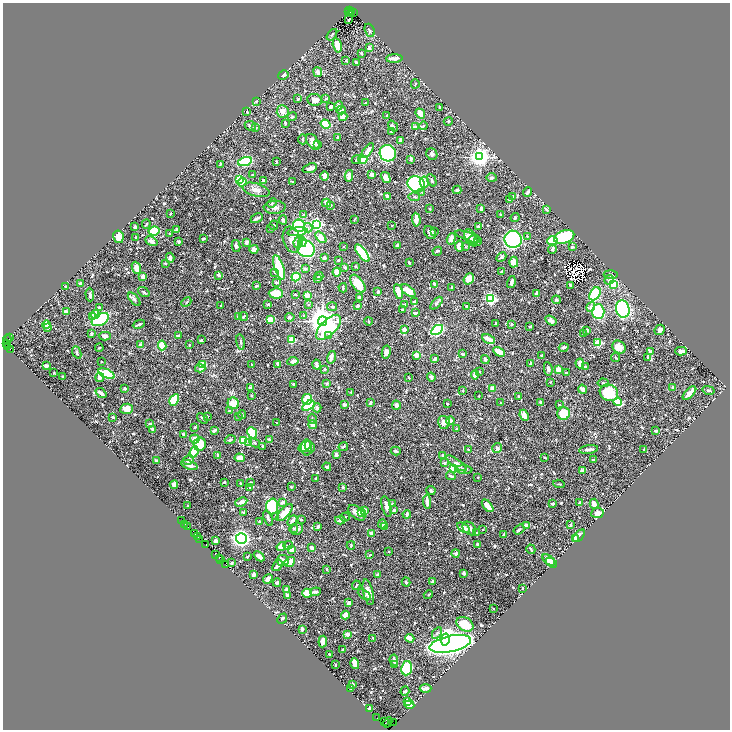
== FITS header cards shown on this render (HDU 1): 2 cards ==
NAXIS1  =                 1455
NAXIS2  =                 1455

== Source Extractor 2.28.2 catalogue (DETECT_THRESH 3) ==
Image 1455 x 1455 px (HDU 1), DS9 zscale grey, zoomed out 1/2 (1 PNG px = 2 x 2 image px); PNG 732 x 732 px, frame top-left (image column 2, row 1454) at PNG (3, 3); each listed source drawn as its Kron ellipse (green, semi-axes under 4 px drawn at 4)
Background 1.43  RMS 0.014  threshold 0.0426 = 3 sigma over >= 5 px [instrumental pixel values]
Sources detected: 928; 63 cannot appear on this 1/2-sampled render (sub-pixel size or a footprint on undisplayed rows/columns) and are neither listed nor drawn; of the other 865, the 500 brightest by FLUX_AUTO listed and drawn (365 fainter detections omitted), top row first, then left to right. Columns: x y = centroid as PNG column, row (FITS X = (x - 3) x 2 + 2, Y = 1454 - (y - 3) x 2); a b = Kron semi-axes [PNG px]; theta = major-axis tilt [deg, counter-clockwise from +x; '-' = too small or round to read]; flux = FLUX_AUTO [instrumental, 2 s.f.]
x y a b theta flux
349 11 3 1 - 270
351 11 2 2 - 330
348 12 2 1 - 140
353 12 3 1 - 270
349 20 4 2 - 3.2
370 30 7 4 -68 4.8
332 35 6 3 53 4
337 45 7 4 -76 46
369 48 3 3 - 13
361 53 2 2 - 7.3
394 58 8 3 2 23
346 60 4 3 - 3.2
356 62 3 3 - 5.4
318 72 5 3 - 14
283 75 5 3 - 13
415 84 4 2 - 3.4
326 98 3 2 - 4.1
298 99 3 2 - 4.4
315 100 7 6 - 10
256 101 3 2 - 4.8
366 103 4 2 - 3.5
330 106 4 3 - 5
338 106 5 3 - 6.2
439 108 4 2 - 3.6
341 110 4 3 - 5.9
283 111 6 6 - 15
247 112 3 2 - 3.8
420 113 5 4 - 37
387 115 3 2 - 5
292 117 5 3 - 3.2
343 117 4 4 - 19
448 121 4 3 - 2.9
285 123 3 3 - 4.4
326 124 5 3 - 73
250 126 6 4 -25 5.3
393 126 6 3 -52 6.2
423 126 4 3 - 3.9
415 127 3 3 - 16
256 128 3 3 - 2.9
392 132 3 2 - 5.6
337 137 3 2 - 3.6
303 139 5 2 - 3.5
400 140 4 2 - 16
313 142 9 5 -55 21
318 145 4 3 - 4
368 151 9 3 53 23
388 153 8 8 - 430
432 154 6 5 - 6.9
480 157 4 4 - 1800
356 159 5 3 - 3.7
363 159 5 4 - 41
411 159 3 2 - 9.4
276 161 3 2 - 2.6
245 162 7 4 17 140
220 164 4 3 - 2.7
310 168 7 4 19 9.4
253 174 2 2 - 2.8
372 175 3 2 - 27
325 176 5 3 - 19
349 176 6 3 80 13
386 177 6 4 -59 19
491 178 5 4 - 4.6
240 179 4 3 - 80
264 180 4 3 - 4.2
432 180 6 3 -64 5.5
292 181 3 2 - 2.8
242 182 5 3 - 91
424 182 5 4 - 21
416 184 9 7 -29 310
256 190 14 6 -16 16
457 190 4 3 - 4
422 192 4 3 - 2.7
528 192 5 2 - 6.8
388 197 4 3 - 6.8
414 197 6 3 -4 4.8
512 197 3 2 - 8
509 200 3 2 - 3.5
272 203 5 3 - 3.5
326 203 5 3 - 23
330 205 3 3 - 5.9
275 207 11 6 3 12
481 208 4 2 - 6.6
430 209 2 2 - 4.4
546 209 3 2 - 6.2
170 214 2 2 - 3.3
303 215 3 3 - 7.2
500 215 3 2 - 2.7
257 218 6 2 26 14
515 218 4 3 - 4.5
354 219 3 2 - 2.8
283 220 4 3 - 5.9
416 220 7 2 -86 18
146 224 5 3 - 3.7
317 224 4 3 - 490
274 225 5 3 - 4.2
392 225 2 2 - 2.7
299 226 6 6 - 140
135 227 3 3 - 6.3
479 227 3 2 - 9.3
308 228 5 3 - 4.3
270 229 2 2 - 3.3
176 230 4 3 - 4.8
154 231 5 4 - 150
297 232 10 4 8 25
434 232 3 3 - 2.6
170 233 3 2 - 2.9
430 233 7 5 -48 13
527 236 3 2 - 2.6
118 237 6 5 - 27
136 237 2 2 - 3.8
321 237 7 4 -50 30
468 237 14 4 -19 16
564 237 10 6 19 200
471 238 9 5 -60 13
203 239 3 2 - 6.7
292 239 13 8 -74 30
451 239 6 3 72 19
474 239 6 4 22 7.7
513 239 8 8 - 900
151 241 6 4 -29 15
552 241 5 4 - 120
179 242 3 2 - 7.4
246 242 3 2 - 11
298 242 6 4 70 24
302 242 5 3 - 97
478 242 3 2 - 5.3
397 245 4 2 - 14
236 246 6 4 -78 6.7
343 246 3 2 - 3.2
459 246 5 4 - 22
465 247 4 3 - 2.9
572 247 3 2 - 3.6
254 249 4 3 - 11
306 249 9 8 - 400
552 249 5 3 - 7.7
437 251 5 2 - 3.3
362 253 10 4 -52 230
501 257 6 3 45 7.2
170 258 5 3 - 8.6
324 258 3 3 - 11
338 260 2 2 - 5.9
514 262 5 4 - 23
165 263 3 2 - 5.1
409 263 3 2 - 3.8
355 266 2 2 - 2.6
279 267 13 4 -72 130
345 267 3 3 - 5.8
136 268 6 3 -70 25
305 269 2 2 - 19
275 272 4 3 - 4.3
337 272 4 3 - 40
501 272 3 2 - 5.8
218 275 3 2 - 9.3
611 275 7 4 -4 5.1
319 276 4 3 - 8.9
143 277 3 2 - 23
296 277 4 4 - 110
318 279 3 2 - 3.7
469 279 6 4 52 24
609 280 5 4 - 7.6
276 282 3 3 - 3
511 282 6 2 75 10
81 284 3 3 - 10
358 284 10 5 -53 54
435 284 3 2 - 16
613 284 4 4 - 85
570 285 3 2 - 4.8
256 286 3 2 - 4.2
66 287 3 3 - 4.8
452 287 3 2 - 5.1
343 288 4 2 - 3.7
378 291 3 3 - 3
408 291 8 4 -38 45
144 292 6 2 -36 3.7
398 292 8 3 -76 44
276 293 7 5 -3 45
536 293 4 2 - 9.1
90 294 7 3 -88 5.8
595 294 7 5 56 150
296 295 4 2 - 4
307 295 4 3 - 28
360 297 3 3 - 7.2
134 299 8 3 -48 6.2
491 299 3 3 - 390
556 300 4 3 - 6
414 301 2 2 - 4.2
186 302 5 2 - 2.6
436 303 7 3 47 7
268 304 3 2 - 2.7
221 305 2 2 - 3.6
308 305 3 2 - 3.1
404 305 4 2 - 8.3
357 306 3 2 - 8.6
466 306 3 2 - 6
99 307 3 2 - 4.7
332 307 5 3 - 5.8
591 307 5 4 - 9.7
623 309 9 6 -75 470
402 310 2 2 - 4.7
66 312 4 4 - 9.4
598 312 7 6 - 280
415 313 3 2 - 6.4
95 314 4 4 - 22
92 316 3 3 - 20
239 316 4 3 - 19
304 316 3 3 - 3
244 317 4 3 - 5.8
290 317 5 4 - 6.2
270 319 4 3 - 69
100 320 9 6 28 240
551 320 6 3 -35 13
322 321 4 4 - 4000
369 321 4 2 - 3.6
496 323 3 2 - 2.7
139 324 6 2 24 3.4
511 324 3 2 - 3.8
46 325 4 4 - 31
530 326 3 2 - 3.7
48 327 3 3 - 4.4
329 327 16 7 45 200
404 330 3 2 - 15
437 330 6 4 31 420
587 330 4 3 - 7
660 330 5 5 - 12
583 333 4 2 - 6.5
91 334 3 2 - 5.8
105 336 6 4 -2 16
178 336 3 3 - 3.6
328 336 4 3 - 4.4
9 337 3 2 - 180
488 339 6 3 -26 31
7 340 4 3 - 630
201 340 3 3 - 3.4
292 340 3 3 - 73
241 342 8 3 -80 5
6 343 4 2 - 200
598 343 4 3 - 38
140 345 2 2 - 14
162 345 5 3 - 59
189 345 2 2 - 2.9
8 346 3 2 - 110
564 347 5 3 - 5.6
619 347 7 6 - 28
99 348 4 2 - 2.6
10 349 2 1 - 890
650 351 4 3 - 6.2
681 351 6 3 -2 17
77 352 6 3 -68 5.2
386 352 6 4 79 11
499 352 6 3 -31 36
462 354 3 2 - 4
416 355 4 3 - 29
542 355 3 2 - 6.7
331 357 6 3 74 16
648 357 4 3 - 3.9
616 358 4 3 - 3.6
435 359 3 2 - 8.1
485 359 4 3 - 7.8
101 361 2 2 - 2.7
293 361 5 3 - 26
530 363 4 2 - 3
580 363 5 2 - 23
278 364 4 2 - 12
202 365 4 4 - 64
252 365 4 2 - 3.7
317 365 5 3 - 11
46 366 3 2 - 13
585 367 2 2 - 5.6
200 368 5 3 - 8.6
325 369 3 3 - 3.3
548 369 7 3 -80 7.7
558 370 3 3 - 60
479 372 2 2 - 3.1
566 372 2 2 - 2.7
54 373 3 2 - 3.3
107 374 9 4 -22 110
475 375 4 3 - 15
62 376 2 2 - 4.7
409 377 3 2 - 4.3
431 377 4 3 - 9
100 378 4 3 - 21
550 382 2 2 - 2.7
327 383 4 3 - 4.5
603 383 5 3 - 3.5
293 384 3 2 - 2.9
250 387 3 2 - 3.5
673 387 3 2 - 8.2
492 388 4 3 - 14
125 389 3 3 - 4.1
582 389 5 3 - 17
709 390 6 3 -14 5.7
463 391 2 2 - 2.8
351 392 3 2 - 3
101 393 6 2 -40 8.4
609 393 9 8 - 110
689 393 8 3 45 28
252 396 2 2 - 4.5
479 396 2 2 - 3.2
518 396 3 2 - 3.4
307 399 5 5 - 57
174 400 6 4 59 96
618 402 4 3 - 99
233 403 6 5 - 39
370 403 3 2 - 7.8
500 403 2 2 - 2.9
541 403 4 2 - 8.7
344 404 2 2 - 22
447 404 2 2 - 4.9
559 404 2 2 - 3.1
396 405 4 3 - 9.9
308 406 7 4 33 170
317 408 4 4 - 7.9
127 409 6 5 - 18
229 411 3 2 - 3.6
564 413 6 6 - 82
242 414 4 3 - 7.4
524 415 5 3 - 16
207 416 3 2 - 2.6
238 416 3 2 - 3.2
113 417 2 2 - 8
202 418 6 2 -37 3.8
312 419 5 2 - 3.6
450 421 4 4 - 10
444 422 6 5 - 15
276 423 2 2 - 2.8
150 424 3 2 - 3.6
313 425 4 4 - 16
195 427 2 2 - 4.1
152 429 3 2 - 8.7
456 429 3 2 - 3.4
214 431 4 2 - 11
656 431 3 2 - 6.5
252 433 6 5 - 150
184 435 4 3 - 7.4
195 439 5 4 - 23
269 439 3 2 - 4.5
230 440 5 3 - 5
243 441 3 3 - 120
249 442 4 3 - 4
255 443 5 3 - 5.2
200 444 7 6 - 65
262 446 2 2 - 3.5
305 446 7 4 39 37
310 447 6 4 -60 13
343 447 5 3 - 3.2
307 448 8 5 -88 42
497 448 5 4 - 5.8
589 449 9 3 9 11
644 449 3 2 - 4.9
468 450 3 2 - 2.8
396 451 5 3 - 5.8
194 452 6 4 67 53
336 454 3 3 - 11
218 455 4 3 - 4.9
443 455 3 2 - 4.3
240 458 5 3 - 23
545 458 3 2 - 3.6
188 460 6 4 28 11
593 460 3 2 - 4.3
156 461 4 3 - 7.1
444 463 3 2 - 8.4
457 463 12 4 -36 18
189 465 9 3 -19 18
327 467 4 3 - 6
454 469 3 3 - 270
464 470 8 3 -4 14
583 470 2 2 - 25
451 476 5 3 - 7.8
478 477 3 2 - 3.5
315 478 2 2 - 2.6
224 482 3 2 - 3.5
250 482 2 2 - 2.8
241 484 3 2 - 4.8
559 484 6 2 -8 2.7
174 485 4 4 - 18
249 487 2 2 - 4.6
291 487 3 2 - 3.4
343 487 3 2 - 5.5
431 491 5 3 - 6.9
241 502 6 3 26 15
283 502 3 2 - 10
427 502 7 2 -86 18
553 503 3 2 - 7
580 503 3 2 - 5.2
393 504 4 3 - 4.2
594 504 5 3 - 20
187 506 2 2 - 2.9
272 506 8 6 87 240
386 506 11 4 -75 16
487 506 7 3 -50 24
365 510 3 3 - 15
394 510 4 3 - 5.6
361 512 4 4 - 47
243 513 3 2 - 3.4
285 513 10 5 46 35
357 513 10 6 -40 20
597 513 6 5 - 20
407 514 4 3 - 6.3
276 516 2 2 - 7.9
345 517 5 3 - 3.7
268 518 8 3 -70 8.4
301 519 2 2 - 3.2
181 520 3 1 - 160
340 520 5 4 - 5.7
259 521 3 2 - 3.6
292 521 6 3 48 9.6
185 524 2 1 - 170
382 524 4 2 - 12
571 525 3 2 - 3.5
527 526 3 3 - 47
188 527 2 1 - 42
318 527 3 3 - 5.2
385 527 4 3 - 4.8
294 528 4 3 - 3.5
464 528 7 3 -34 15
469 528 7 5 -47 12
297 529 6 5 - 8.5
483 529 2 2 - 2.7
519 530 6 3 35 5.4
371 533 3 2 - 13
476 533 3 2 - 6.5
194 534 3 1 - 310
504 534 3 2 - 5.8
198 536 3 1 - 230
579 536 7 3 49 8.5
241 538 5 5 - 700
575 538 4 3 - 25
200 539 3 1 - 200
215 541 3 3 - 11
206 545 2 1 - 200
288 545 5 3 - 3.9
351 545 4 2 - 4
478 545 4 3 - 9.9
281 547 5 3 - 43
312 548 4 3 - 9.6
291 549 4 3 - 44
531 549 5 2 - 5
388 552 3 2 - 2.7
455 553 4 4 - 6.3
215 554 3 2 - 340
370 555 3 2 - 2.7
259 556 6 3 -42 22
247 557 4 3 - 3.2
219 558 2 1 - 85
221 559 2 1 - 96
283 560 6 5 - 8.1
549 560 7 4 -40 14
290 562 6 4 38 60
551 562 6 4 -33 27
231 563 3 2 - 5.2
226 565 2 1 - 120
277 565 6 3 53 8.7
327 569 2 2 - 3
464 573 3 2 - 12
254 575 4 2 - 13
378 575 3 3 - 8.7
268 579 5 3 - 19
433 581 2 2 - 15
277 582 4 3 - 7.2
406 582 4 3 - 3.6
356 585 5 2 - 3.4
522 588 2 2 - 3.2
286 590 3 3 - 18
315 592 5 4 - 7.1
368 592 13 5 -77 26
307 593 5 4 - 44
364 595 7 3 -33 4.8
428 595 5 3 - 2.6
287 596 3 2 - 9.1
349 603 4 3 - 10
493 609 2 2 - 3
345 615 4 3 - 26
282 619 5 3 - 3.6
465 624 9 6 -31 72
302 629 3 2 - 13
437 633 6 3 59 4.3
347 634 2 2 - 37
373 638 2 2 - 3.3
410 638 4 3 - 25
445 640 6 4 80 420
323 642 6 4 83 18
450 644 21 8 12 4200
343 650 3 2 - 5.1
329 654 2 2 - 3.2
394 660 6 3 -81 13
355 664 5 3 - 21
335 665 3 2 - 4.5
395 665 3 2 - 3.3
407 668 7 5 81 170
352 685 3 2 - 8.5
351 688 3 2 - 3.8
425 688 6 3 2 15
405 691 5 4 - 4.4
407 701 2 2 - 59
409 705 5 3 - 61
370 708 3 2 - 9.8
377 718 2 1 - 39
385 721 4 1 - 130
388 722 5 2 - 330
394 723 3 2 - 330
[365 fainter detections neither listed nor drawn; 63 sub-pixel or undisplayed-footprint detections neither listed nor drawn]